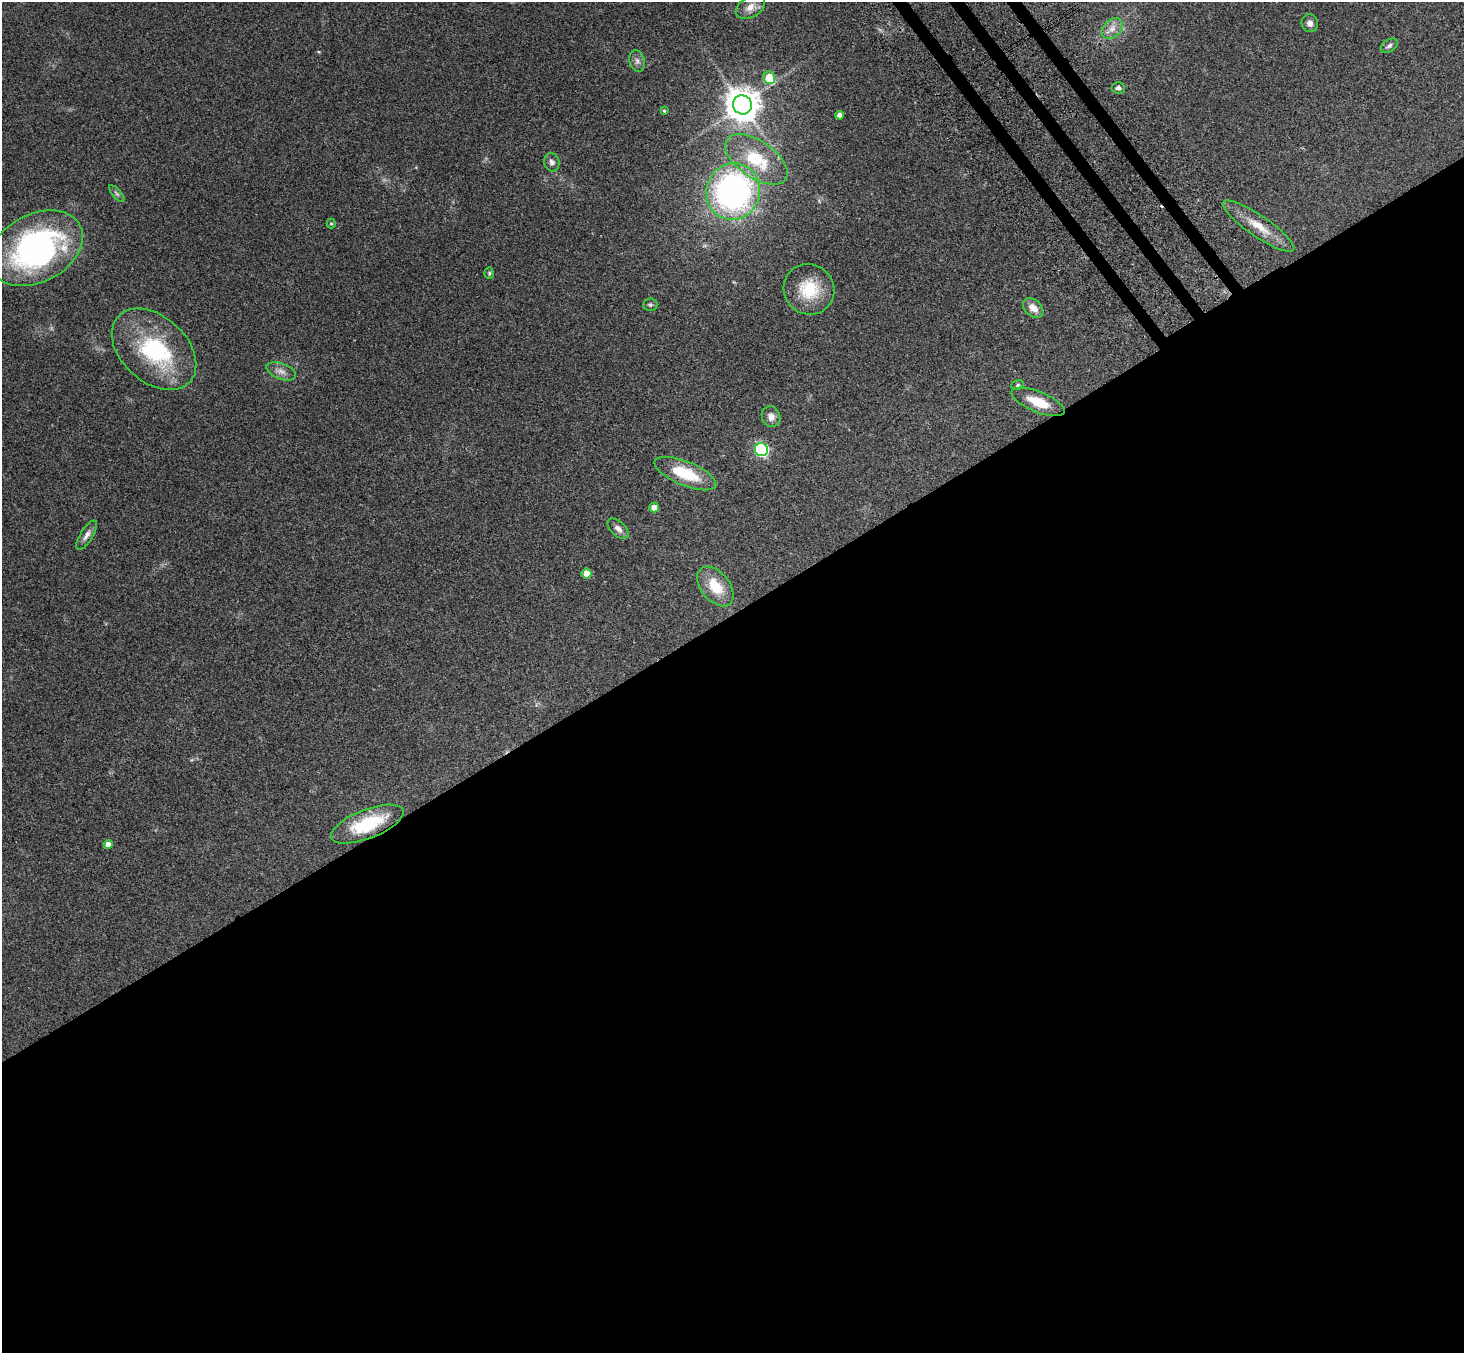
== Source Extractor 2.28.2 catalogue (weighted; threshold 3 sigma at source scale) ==
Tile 15 of 4 x 4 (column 3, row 4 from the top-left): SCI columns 3007-4468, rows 354-1704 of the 6009 x 5974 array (HDU 1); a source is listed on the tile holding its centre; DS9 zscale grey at full resolution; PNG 1466 x 1355 px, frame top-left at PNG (2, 2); each listed source drawn as its Kron ellipse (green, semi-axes under 4 px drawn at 4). Shown black and unused: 56% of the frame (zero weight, under 3 of 4 exposures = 5% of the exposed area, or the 3 px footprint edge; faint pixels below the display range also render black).
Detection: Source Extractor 2.28.2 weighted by HDU 2 'WHT'; one run over the whole footprint, this tile lists its part. Background 0.214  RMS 0.0086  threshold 0.0387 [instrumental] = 3 sigma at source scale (4.5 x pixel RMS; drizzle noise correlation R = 1.50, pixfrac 1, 0.05/0.05 arcsec/px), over >= 5 px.
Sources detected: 37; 1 cosmic-ray / hot-pixel residue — neither listed nor drawn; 1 inside a brighter listed object's ellipse — not listed separately; the other 35 listed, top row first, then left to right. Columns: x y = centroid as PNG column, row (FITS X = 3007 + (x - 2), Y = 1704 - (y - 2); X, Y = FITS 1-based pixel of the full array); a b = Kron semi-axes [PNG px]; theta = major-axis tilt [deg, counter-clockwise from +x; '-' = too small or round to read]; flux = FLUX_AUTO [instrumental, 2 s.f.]
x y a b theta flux
750 7 16 10 29 8.2
1310 23 9 8 - 4.2
1112 29 12 8 43 5.8
1389 46 9 6 33 2.3
637 61 11 7 -76 3.5
769 78 6 5 - 27
1118 88 6 5 - 2.7
742 105 10 9 - 1600
664 111 4 3 - 0.89
840 115 4 4 - 4.5
756 159 35 18 -34 38
552 162 9 7 -75 3.2
733 192 28 26 69 240
117 194 11 4 -49 1.8
331 224 5 4 - 1
1259 226 43 10 -34 17
36 248 49 34 28 220
489 273 6 4 86 1.3
809 289 26 25 - 33
650 305 7 6 - 1.9
1033 308 12 8 -42 7.9
154 349 49 32 -43 85
281 371 15 8 -21 5.6
1018 385 6 5 - 1.5
1038 402 28 10 -22 19
771 417 11 9 -70 5.2
761 450 7 6 - 130
685 473 33 12 -22 34
654 508 5 5 - 9.4
618 529 13 7 -43 4.3
87 535 16 6 58 4.5
587 574 5 5 - 12
715 586 23 14 -51 23
367 824 38 14 21 45
108 844 4 4 - 5.3
Overlapping masked pixels (flux is a lower limit): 1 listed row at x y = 367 824